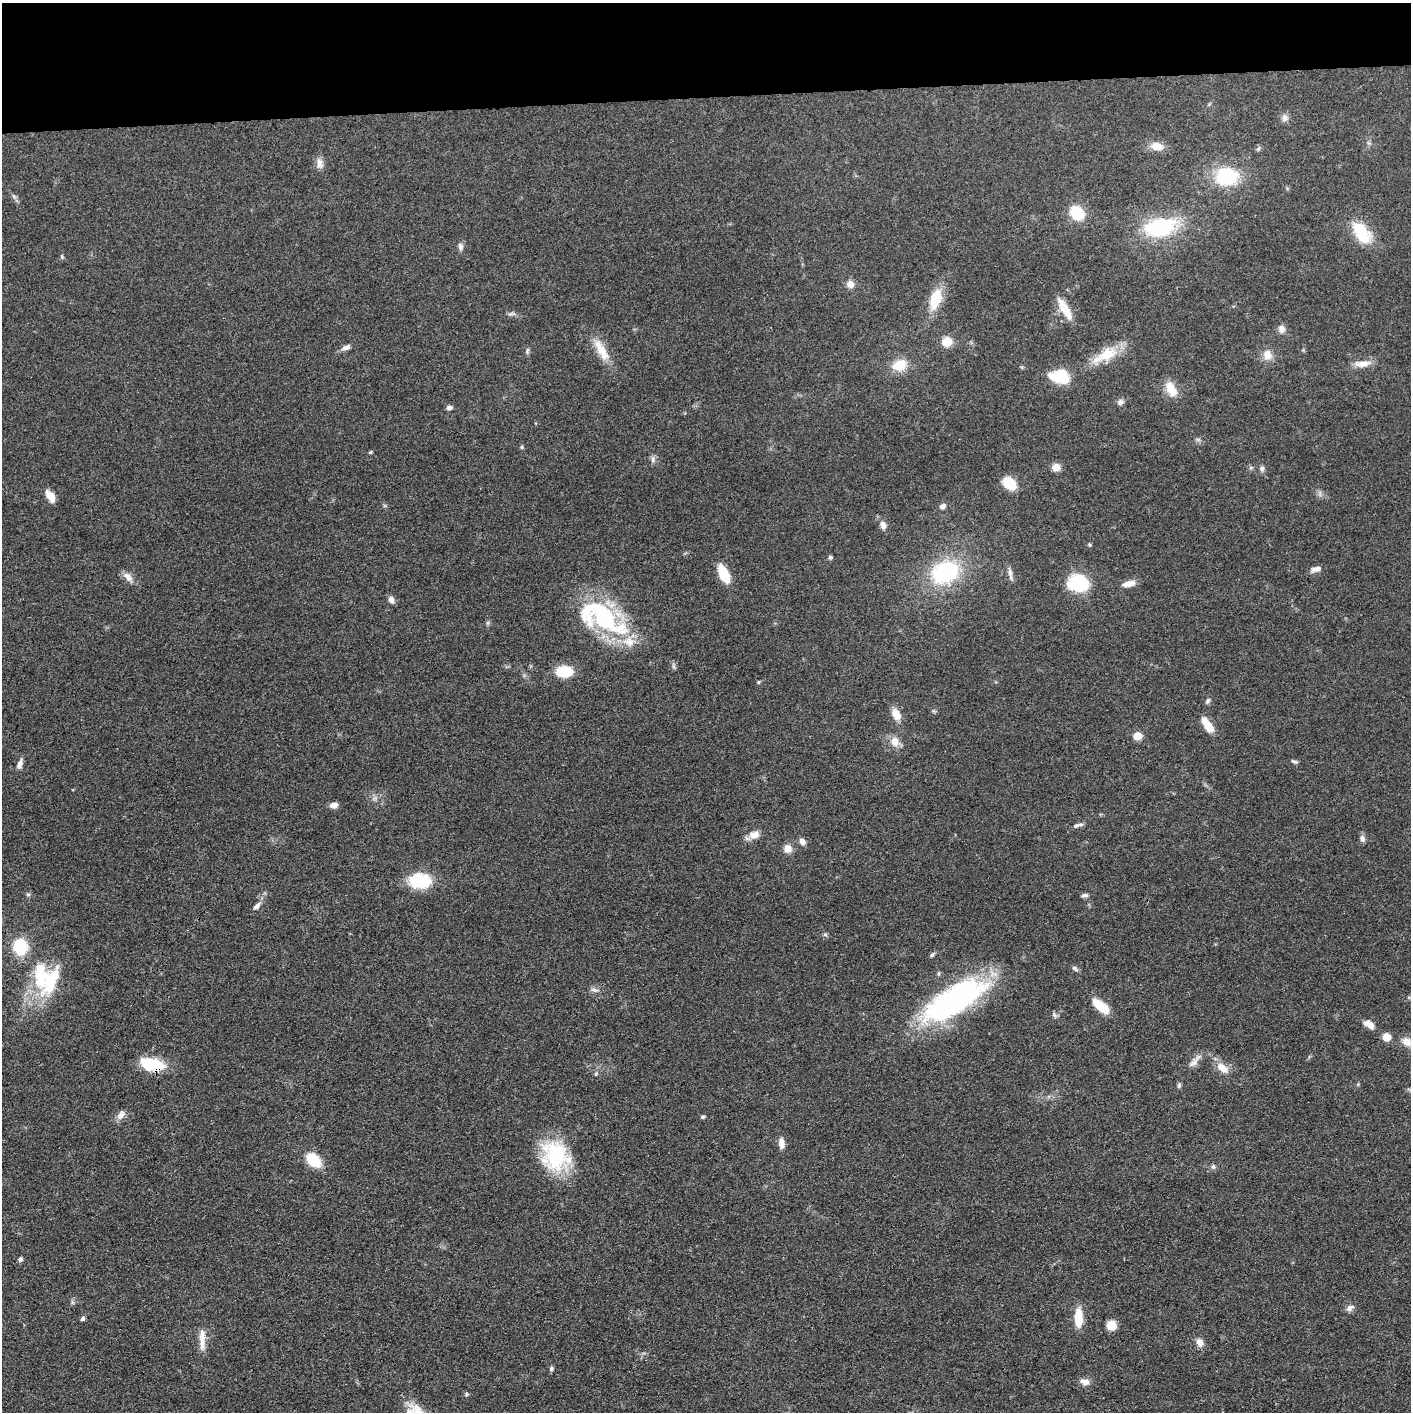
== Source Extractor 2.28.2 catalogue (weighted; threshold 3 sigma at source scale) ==
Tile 2 of 3 x 3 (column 2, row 1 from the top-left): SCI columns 1413-2821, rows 2837-4246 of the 4232 x 4261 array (HDU 1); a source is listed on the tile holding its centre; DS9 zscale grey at full resolution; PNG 1413 x 1414 px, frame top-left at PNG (2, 3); no overlay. Shown black and unused: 7% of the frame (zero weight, under 3 of 4 exposures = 1% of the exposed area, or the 3 px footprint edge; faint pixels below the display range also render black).
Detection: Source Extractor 2.28.2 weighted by HDU 2 'WHT'; one run over the whole footprint, this tile lists its part. Background 0.0571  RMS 0.0052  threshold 0.0235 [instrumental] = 3 sigma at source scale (4.5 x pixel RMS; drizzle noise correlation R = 1.50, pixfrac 1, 0.05/0.05 arcsec/px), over >= 5 px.
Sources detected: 110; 1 too faint to see at this stretch — not listed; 8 inside a brighter listed object's ellipse — not listed separately; the other 101 listed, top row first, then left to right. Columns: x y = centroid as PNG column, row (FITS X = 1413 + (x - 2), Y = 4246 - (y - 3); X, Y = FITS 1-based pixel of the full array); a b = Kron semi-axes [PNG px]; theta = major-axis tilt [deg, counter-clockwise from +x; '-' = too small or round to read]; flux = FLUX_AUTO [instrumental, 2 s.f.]
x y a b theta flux
1285 118 11 9 77 2.3
1157 146 13 9 -8 6.7
1258 149 7 4 58 0.92
320 163 15 8 -85 3.5
1227 176 26 21 1 29
14 197 6 6 - 1.1
1077 213 12 9 -46 21
1160 228 28 16 9 47
1362 233 29 16 -53 19
460 246 10 7 -81 2
62 257 6 4 -78 0.76
850 284 8 8 - 3.7
935 299 24 12 73 15
1065 309 30 9 -59 9.3
511 314 12 4 0 1.4
1281 329 11 8 -89 2.8
947 342 10 9 - 7.5
346 347 12 6 24 2.5
601 350 35 11 -59 11
527 351 9 4 72 1
1106 355 37 14 27 15
1267 355 12 10 -73 5.4
1362 364 23 8 2 5.6
899 365 13 10 19 13
1059 376 24 15 -6 15
1171 389 20 11 -63 7.9
1120 402 8 7 - 1.8
449 408 7 6 - 1.7
1198 439 7 4 0 0.97
522 447 6 4 90 0.64
370 452 4 3 - 0.76
653 459 10 5 -85 1.7
1056 467 8 7 - 4.9
1262 469 8 6 -83 1.4
1009 483 16 11 -39 12
50 496 10 6 -56 8.1
943 506 8 6 24 1.8
883 525 10 8 -71 3.1
1089 545 5 4 - 0.65
830 557 5 5 - 1.1
1316 569 14 6 13 2.6
945 572 25 19 22 55
724 574 18 8 -64 16
1010 574 21 5 -79 2.5
128 577 17 8 -50 3.6
1079 583 18 15 -9 32
1129 584 15 7 13 4.4
391 599 8 6 -65 2.6
603 617 42 31 -32 64
674 666 7 4 71 0.98
564 671 13 9 1 19
758 682 4 3 - 0.85
1208 701 8 5 59 1.2
896 714 15 9 -61 5.9
1208 725 18 7 -56 10
1137 736 6 5 - 12
895 742 14 12 -70 5
1294 761 10 4 -17 0.98
20 764 12 6 72 2.9
334 805 8 6 7 3.2
1076 825 10 6 29 1.6
754 835 15 10 7 4.5
1362 838 8 7 - 2
802 841 8 7 - 2.5
788 848 8 8 - 4.7
420 881 25 17 -6 22
28 894 6 4 -2 0.81
1085 895 8 5 11 1.3
257 906 11 6 43 2.2
825 935 6 4 1 0.82
932 954 8 5 52 1
1075 968 10 5 -34 1.3
40 978 50 19 -78 30
594 990 11 6 -21 1.9
953 1001 62 22 32 160
1101 1006 20 9 -38 13
1054 1015 9 6 -51 1.3
1369 1024 14 8 -37 4.4
1386 1037 6 6 - 8
1407 1042 15 10 -37 4.4
1194 1062 21 7 44 3.8
151 1064 22 10 -15 29
1222 1068 18 9 -38 6.5
596 1073 6 5 - 0.82
1179 1085 8 5 81 1
121 1115 15 9 54 3.1
703 1117 6 4 22 0.75
781 1143 13 7 -85 3.7
555 1156 37 31 -57 40
313 1160 14 10 -50 20
1213 1166 7 6 - 1.2
20 1259 6 5 - 1.3
1350 1308 12 7 36 2.2
1078 1318 22 9 90 10
82 1319 5 4 - 1.3
1111 1325 8 7 - 9.5
202 1339 22 10 88 6.4
1200 1342 12 8 -54 3.4
551 1369 7 5 78 1
1084 1382 13 8 -22 3.5
466 1394 6 4 89 0.66
Overlapping masked pixels (flux is a lower limit): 1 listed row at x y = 151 1064
Isophote crosses this tile's border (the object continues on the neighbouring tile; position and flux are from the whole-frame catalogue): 1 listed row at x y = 1407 1042